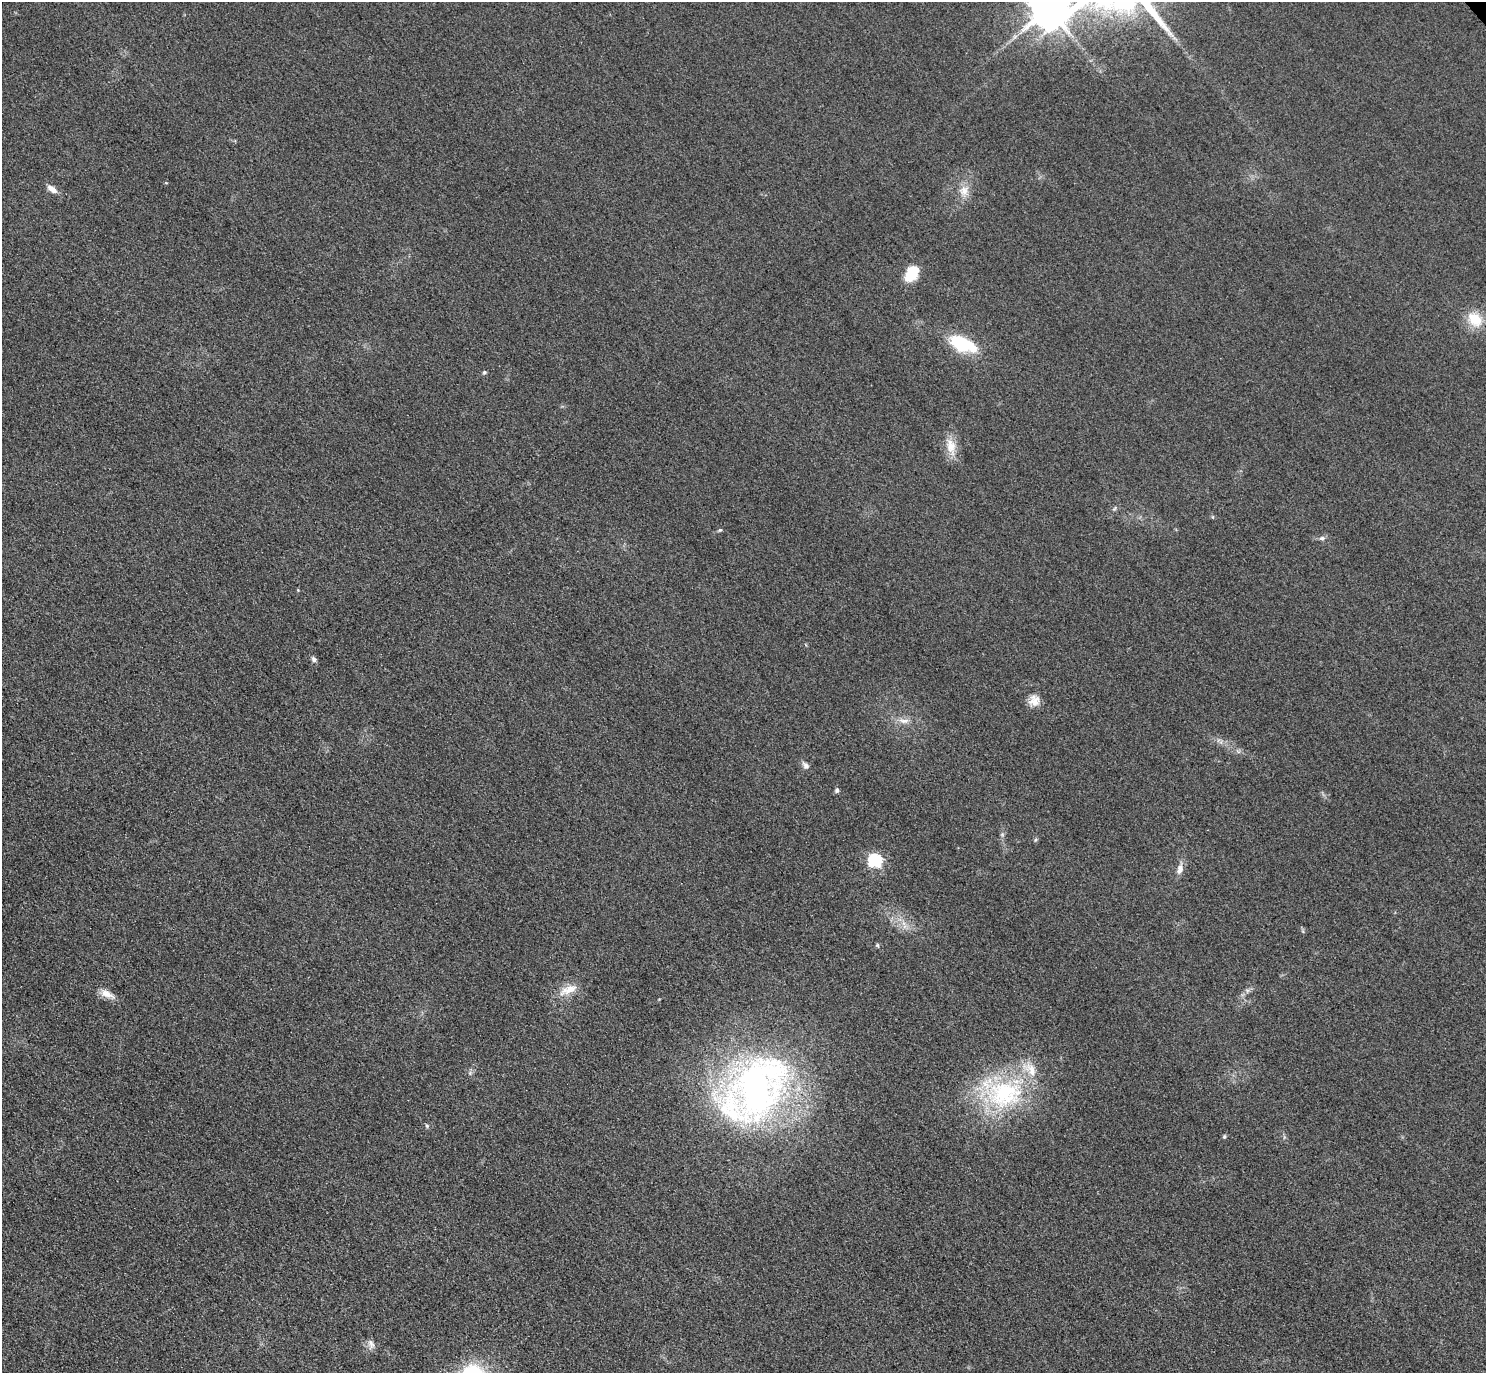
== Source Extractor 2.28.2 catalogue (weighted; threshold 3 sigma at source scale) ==
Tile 7 of 4 x 4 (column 3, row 2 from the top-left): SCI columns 2999-4482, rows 3069-4439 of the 5997 x 5994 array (HDU 1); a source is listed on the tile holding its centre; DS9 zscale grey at full resolution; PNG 1488 x 1375 px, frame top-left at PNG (2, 2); no overlay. Shown black and unused: <1% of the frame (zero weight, under 3 of 4 exposures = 3% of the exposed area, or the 3 px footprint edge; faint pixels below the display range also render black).
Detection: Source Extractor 2.28.2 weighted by HDU 2 'WHT'; one run over the whole footprint, this tile lists its part. Background 0.0556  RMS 0.019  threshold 0.0835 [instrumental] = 3 sigma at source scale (4.5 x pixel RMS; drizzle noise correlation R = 1.50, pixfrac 1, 0.05/0.05 arcsec/px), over >= 5 px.
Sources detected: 28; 2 inside a brighter listed object's ellipse — not listed separately; the other 26 listed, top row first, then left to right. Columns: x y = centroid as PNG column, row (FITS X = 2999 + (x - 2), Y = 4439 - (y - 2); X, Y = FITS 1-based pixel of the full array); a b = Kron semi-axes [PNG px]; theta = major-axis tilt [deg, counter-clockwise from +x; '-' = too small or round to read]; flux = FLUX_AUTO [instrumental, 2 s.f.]
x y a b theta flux
1049 8 11 11 - 6000
52 189 14 6 -35 12
964 191 15 12 66 21
912 273 20 13 55 42
1475 319 21 16 -41 44
963 344 33 15 -23 93
484 372 6 4 45 2.6
951 446 24 12 -80 29
1114 508 7 4 46 2.9
720 530 6 4 42 2.2
1322 538 8 6 10 5.1
314 659 8 6 -64 5.4
1034 700 14 13 - 18
904 721 15 6 0 12
806 766 11 7 -49 7.6
837 790 5 4 - 5
875 860 7 6 - 270
1180 869 14 8 76 12
877 945 5 5 - 2.5
568 990 29 10 22 26
107 994 21 8 -25 18
758 1087 94 67 61 760
1004 1094 55 39 10 240
427 1126 6 5 - 2.8
1224 1136 5 4 - 2.6
371 1344 14 8 -74 9.1
Isophote crosses this tile's border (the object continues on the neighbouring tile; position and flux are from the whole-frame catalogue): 1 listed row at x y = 1049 8